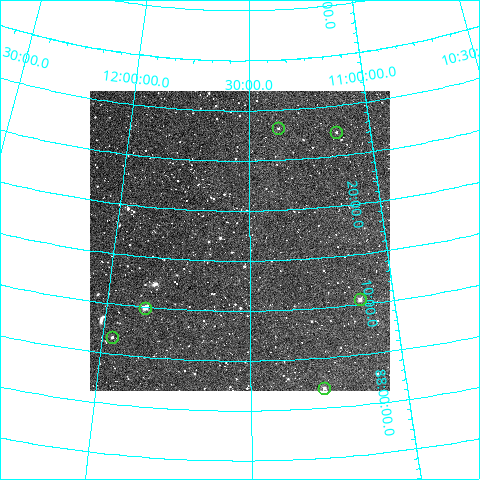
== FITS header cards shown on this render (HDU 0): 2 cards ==
NAXIS1  =                  300
NAXIS2  =                  300

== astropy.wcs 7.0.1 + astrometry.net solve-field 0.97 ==
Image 300 x 300 px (HDU 0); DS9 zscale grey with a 90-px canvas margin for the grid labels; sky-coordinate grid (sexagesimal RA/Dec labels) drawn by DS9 from the SOLVED WCS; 6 Tycho-2 reference stars matched to detected sources circled (green)
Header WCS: RA---TAN/DEC--TAN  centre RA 11:32:16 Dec +88:17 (173.07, +88.28 deg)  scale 6 arcsec/px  FOV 30.0' x 30.0'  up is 0 deg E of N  parity normal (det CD < 0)
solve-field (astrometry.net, Tycho-2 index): VERIFIED the header's WCS against the Tycho-2 star catalogue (verified at 2 index scales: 6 matches each, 0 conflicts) and refined it, rather than solving blind
Solved WCS: RA---TAN-SIP/DEC--TAN-SIP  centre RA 11:32:12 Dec +88:17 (173.05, +88.28 deg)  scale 6.02 arcsec/px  FOV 30.1' x 30.0'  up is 0 deg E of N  parity normal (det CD < 0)
The solver's refit moves the header's centre by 1.8 arcsec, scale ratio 1.003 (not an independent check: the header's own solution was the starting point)
Tycho-2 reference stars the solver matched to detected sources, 6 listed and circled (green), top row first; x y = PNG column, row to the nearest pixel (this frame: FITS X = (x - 90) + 1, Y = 300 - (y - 91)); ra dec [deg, ICRS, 3 dp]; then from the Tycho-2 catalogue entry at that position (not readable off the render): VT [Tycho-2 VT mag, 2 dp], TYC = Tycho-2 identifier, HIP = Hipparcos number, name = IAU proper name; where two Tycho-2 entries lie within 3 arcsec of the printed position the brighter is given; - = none
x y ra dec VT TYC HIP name
278 128 170.647 +88.469 12.46 4644-64-1 - -
336 132 167.065 +88.455 12.33 4644-103-1 - -
360 299 166.753 +88.175 10.86 4644-221-1 - -
145 308 177.992 +88.165 9.90 4644-102-1 - -
112 337 179.508 +88.111 11.64 4640-159-1 - -
324 388 168.945 +88.033 10.39 4640-205-1 - -